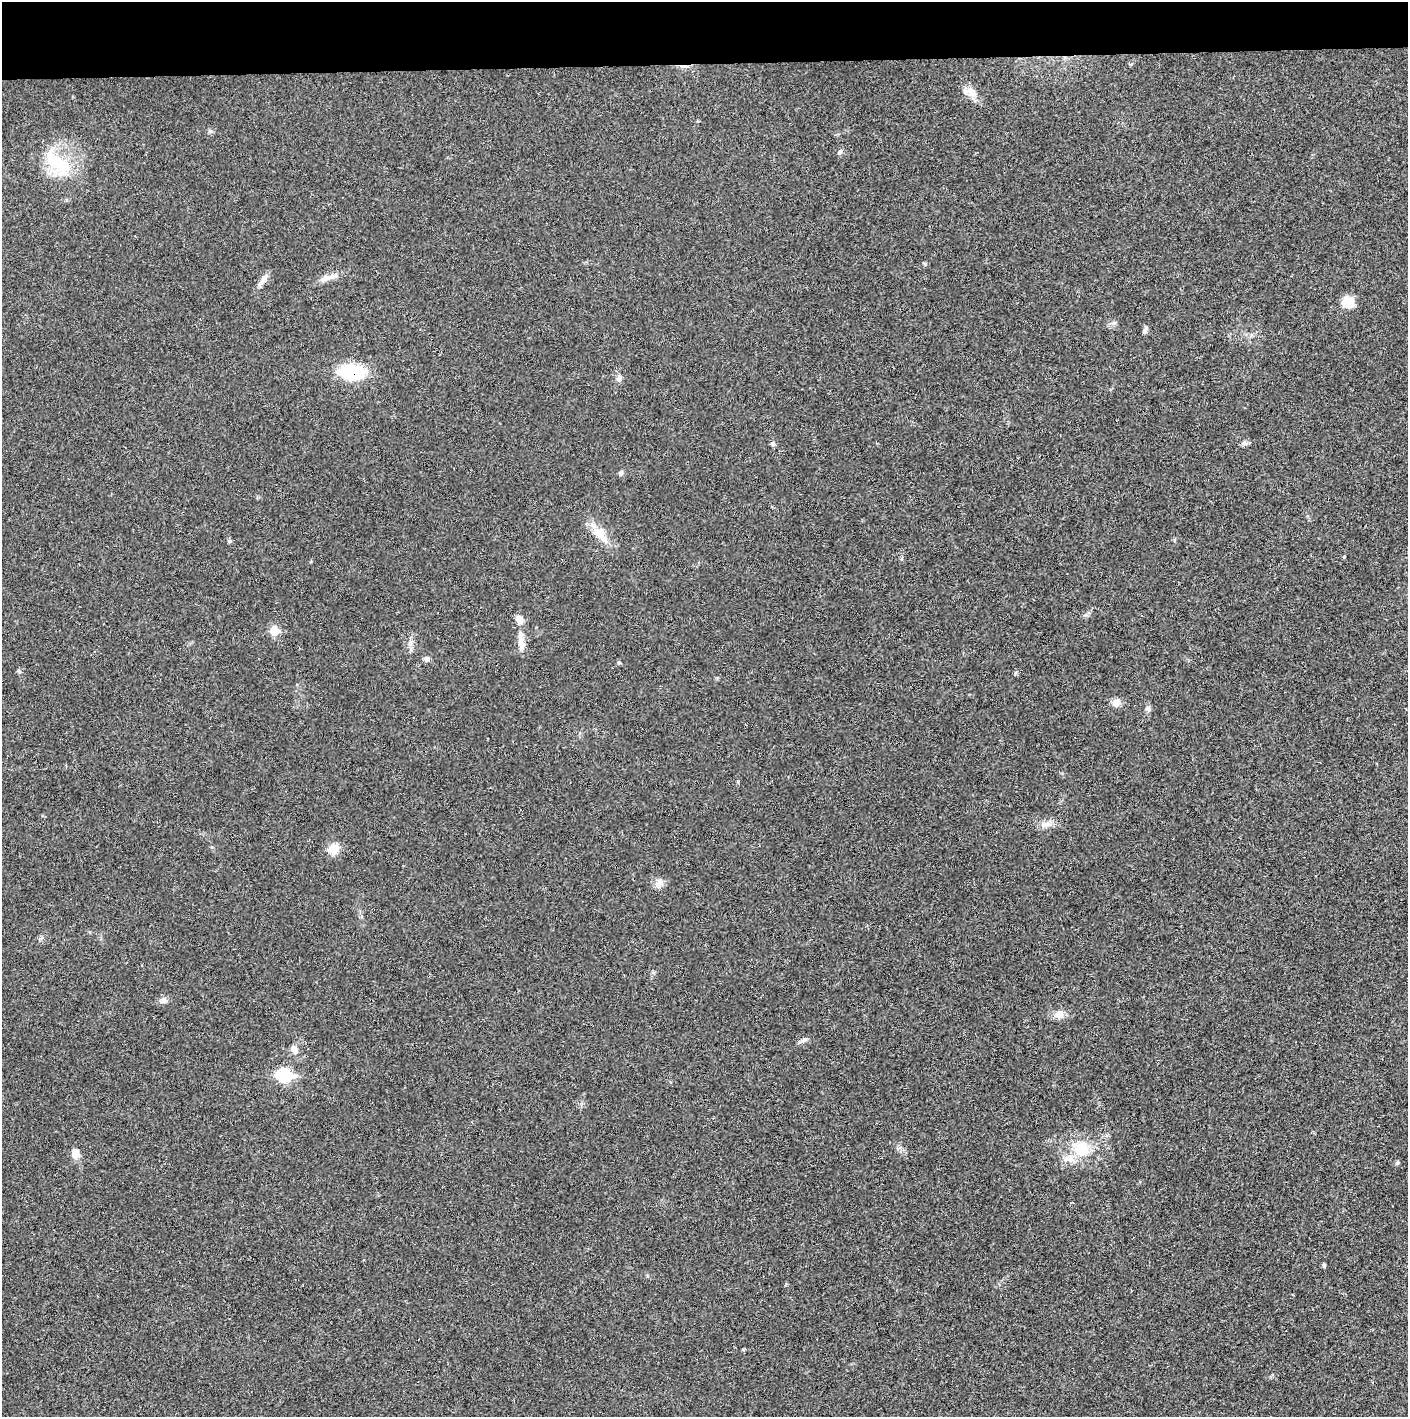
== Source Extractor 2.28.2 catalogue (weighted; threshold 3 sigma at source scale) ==
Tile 2 of 3 x 3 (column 2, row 1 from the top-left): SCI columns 1410-2815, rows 2831-4245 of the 4225 x 4245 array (HDU 1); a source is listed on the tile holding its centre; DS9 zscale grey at full resolution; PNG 1410 x 1419 px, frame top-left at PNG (2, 2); no overlay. Shown black and unused: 4% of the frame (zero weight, under 3 of 4 exposures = <1% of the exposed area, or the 3 px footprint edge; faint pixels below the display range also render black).
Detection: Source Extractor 2.28.2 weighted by HDU 2 'WHT'; one run over the whole footprint, this tile lists its part. Background 0.0197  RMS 0.0041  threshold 0.0186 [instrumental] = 3 sigma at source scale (4.5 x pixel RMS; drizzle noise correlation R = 1.50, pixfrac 1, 0.05/0.05 arcsec/px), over >= 5 px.
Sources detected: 31; all 31 listed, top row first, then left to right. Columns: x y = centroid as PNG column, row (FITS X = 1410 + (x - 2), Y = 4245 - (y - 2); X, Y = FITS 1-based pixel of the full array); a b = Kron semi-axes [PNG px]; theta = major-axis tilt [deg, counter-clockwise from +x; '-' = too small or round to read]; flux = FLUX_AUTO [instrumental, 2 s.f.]
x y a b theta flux
972 93 16 12 -46 4.1
840 152 8 5 54 0.79
57 162 43 18 -40 21
327 278 26 7 17 3.6
263 280 21 6 57 2.5
1348 302 13 13 - 6.3
1145 329 10 5 72 1
352 372 22 13 -4 28
619 378 10 7 -89 1.5
1244 443 6 6 - 1.1
773 444 6 4 -19 0.67
621 473 6 6 - 0.95
599 533 19 13 -38 6.4
519 619 10 8 -59 2.7
274 631 8 8 - 7.3
521 644 21 8 -87 4
427 659 7 7 - 1.4
1116 703 11 10 - 2.6
1148 709 7 6 - 1
1044 824 13 5 1 2.2
333 849 13 12 - 5
659 883 14 8 70 2.4
163 1000 10 7 24 1.6
1059 1014 12 11 - 3.5
803 1040 11 5 20 1.3
294 1049 10 8 -52 2.4
284 1075 9 7 -4 34
1081 1149 22 21 - 13
75 1153 13 9 -74 3
1397 1163 6 4 44 0.59
1324 1265 5 4 - 0.71
Overlapping masked pixels (flux is a lower limit): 1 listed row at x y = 352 372
Unlisted compact peaks at least as high as the median listed source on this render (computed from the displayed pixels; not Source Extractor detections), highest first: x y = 230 541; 1344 557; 210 131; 619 662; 925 264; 1085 615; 738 781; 743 1349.